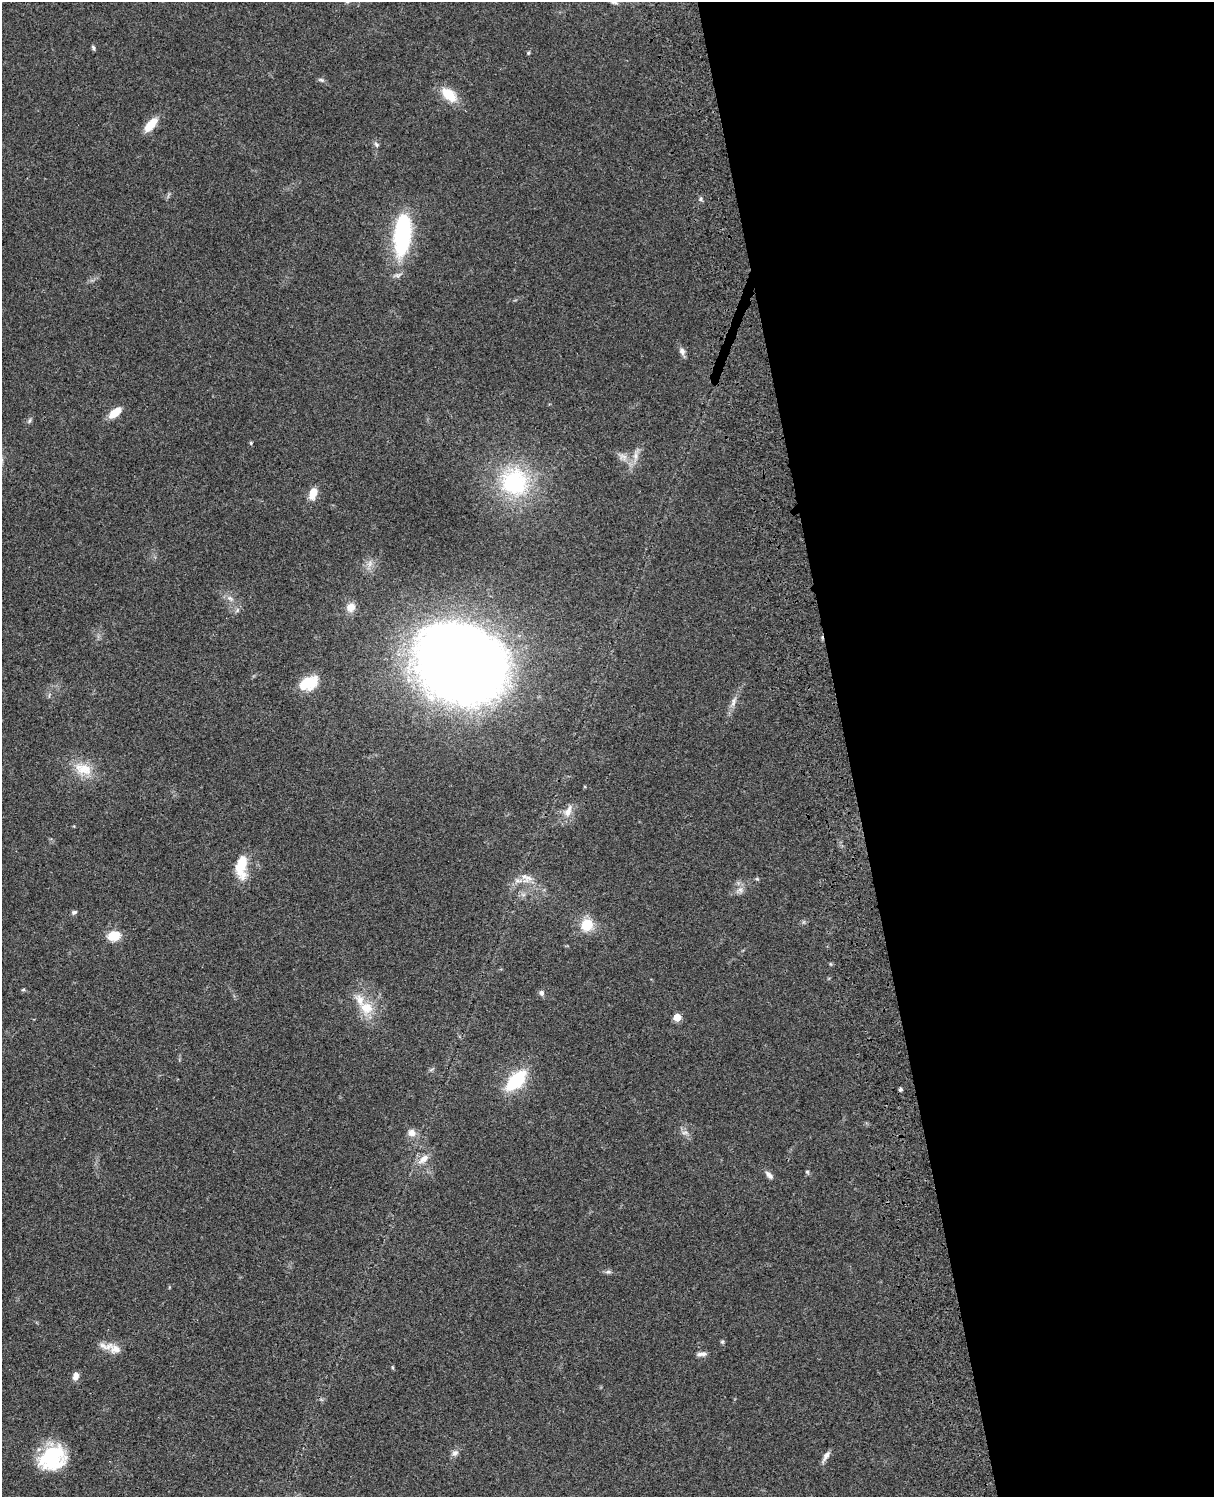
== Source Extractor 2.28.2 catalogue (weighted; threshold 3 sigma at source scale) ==
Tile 8 of 4 x 3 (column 4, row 2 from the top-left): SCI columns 3757-4968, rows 1773-3267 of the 5087 x 4927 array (HDU 1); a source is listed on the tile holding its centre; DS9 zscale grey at full resolution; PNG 1216 x 1499 px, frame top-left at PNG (2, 2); no overlay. Shown black and unused: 30% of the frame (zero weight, under 3 of 4 exposures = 6% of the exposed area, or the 3 px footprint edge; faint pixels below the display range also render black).
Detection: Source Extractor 2.28.2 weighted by HDU 2 'WHT'; one run over the whole footprint, this tile lists its part. Background 0.0787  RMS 0.0058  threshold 0.0262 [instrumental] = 3 sigma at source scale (4.5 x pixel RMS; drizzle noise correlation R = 1.50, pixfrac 1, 0.05/0.05 arcsec/px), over >= 5 px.
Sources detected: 54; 2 inside a brighter listed object's ellipse — not listed separately; the other 52 listed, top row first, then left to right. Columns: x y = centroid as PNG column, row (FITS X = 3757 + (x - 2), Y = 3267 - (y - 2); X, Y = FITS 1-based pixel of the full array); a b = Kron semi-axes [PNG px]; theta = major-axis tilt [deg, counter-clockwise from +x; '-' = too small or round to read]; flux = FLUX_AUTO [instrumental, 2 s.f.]
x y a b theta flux
614 2 10 5 -11 1.6
93 48 7 4 -70 1
528 53 5 4 - 0.77
321 80 9 5 -14 1.2
449 95 24 12 -40 12
151 125 20 8 47 9.1
376 144 8 5 -53 1.2
701 199 6 4 90 1
402 234 43 16 84 69
682 351 10 8 -72 2.5
115 413 15 8 38 8.9
29 420 7 4 71 1.1
251 443 5 4 - 0.62
636 456 14 6 85 3.6
623 457 13 8 -24 4.2
514 482 36 35 - 60
313 493 12 7 70 8.5
230 598 8 6 -21 2
351 607 11 10 - 5.9
237 610 7 6 - 1.4
461 662 52 43 -21 1600
309 683 23 15 27 15
734 702 17 6 71 3.7
83 769 26 16 -14 13
568 811 18 9 66 5.3
241 866 29 12 86 15
526 878 18 12 -26 6.8
757 879 5 5 - 0.74
740 889 9 7 -89 2.6
74 912 7 5 20 1.3
587 925 12 11 - 14
114 936 14 10 9 10
23 990 6 4 2 0.72
541 993 7 6 - 1.8
366 1008 20 18 -31 13
677 1017 5 5 - 14
516 1080 21 11 46 37
900 1089 4 4 - 1.3
412 1133 11 10 - 3.8
684 1133 10 4 1 1.6
423 1159 17 9 41 5.4
807 1172 6 5 - 0.79
769 1175 12 6 -47 2.4
608 1272 8 6 1 1.4
722 1342 5 5 - 0.81
115 1349 18 11 -26 6
702 1354 13 5 5 2.4
392 1367 6 4 -89 0.58
76 1376 9 6 77 3.3
455 1453 10 7 36 2.3
826 1456 15 5 58 3
53 1458 28 22 33 40
Overlapping masked pixels (flux is a lower limit): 1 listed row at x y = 461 662
Isophote crosses this tile's border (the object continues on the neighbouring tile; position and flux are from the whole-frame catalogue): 1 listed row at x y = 614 2